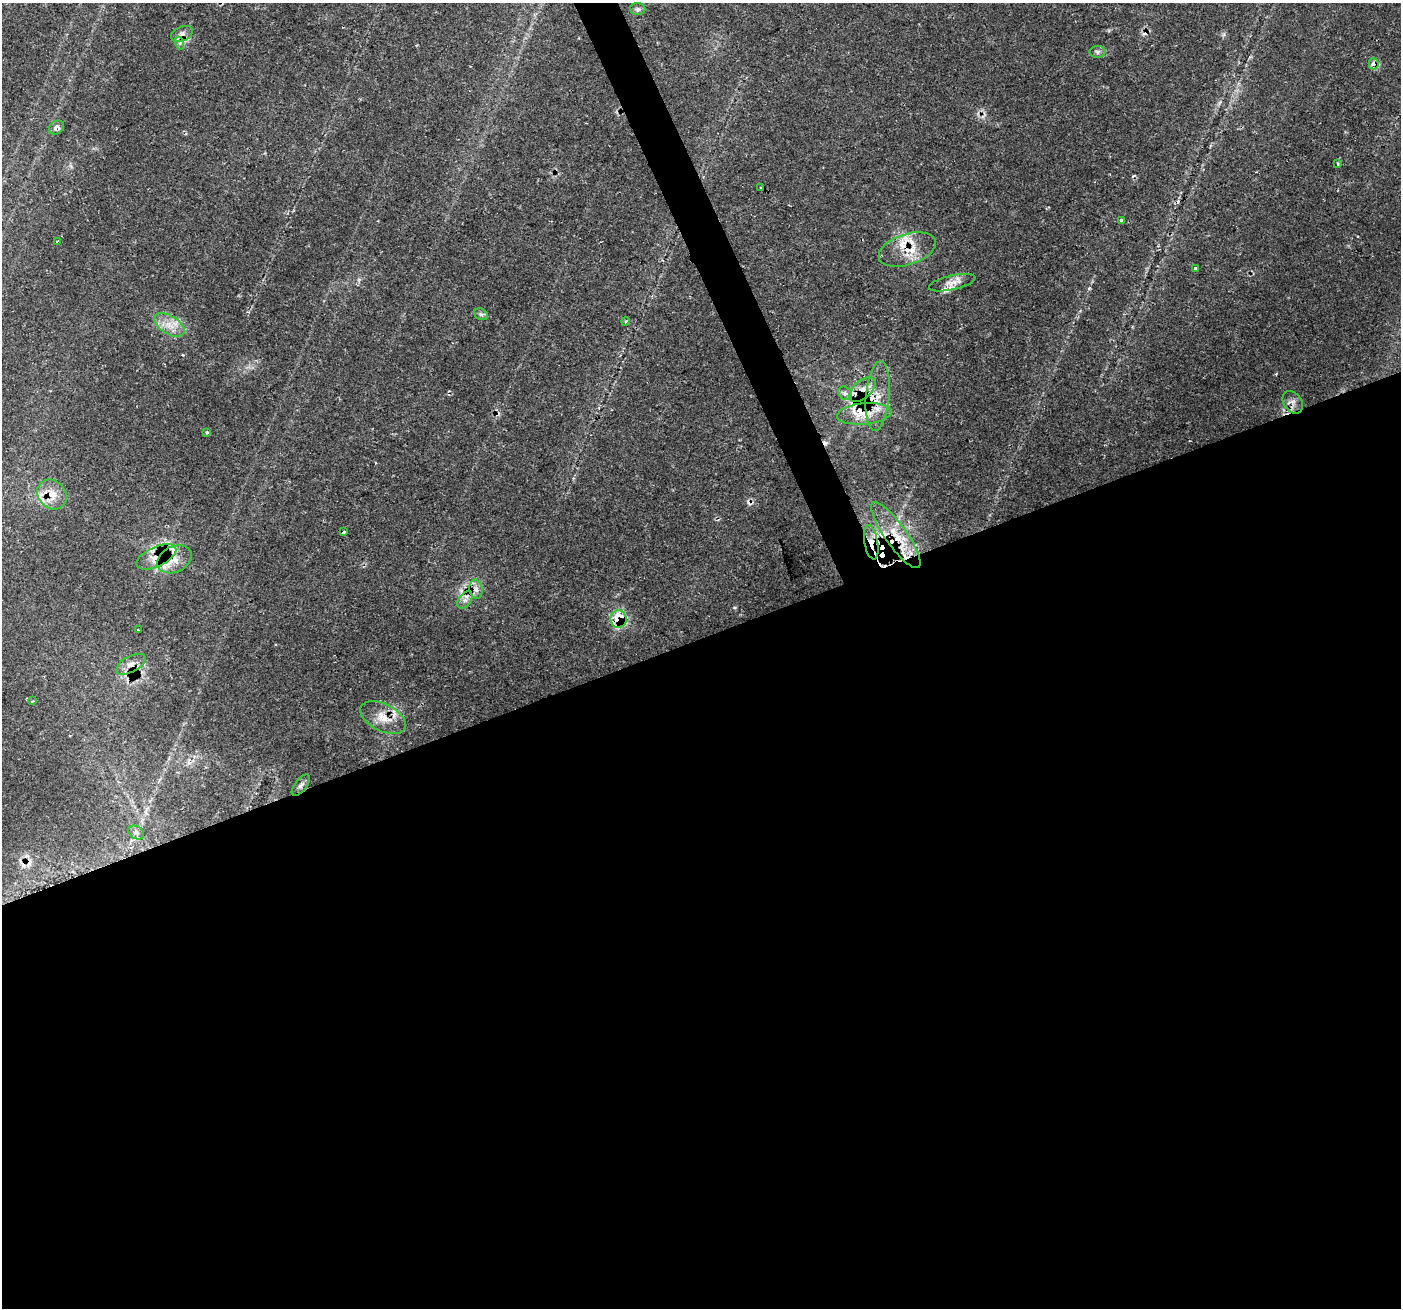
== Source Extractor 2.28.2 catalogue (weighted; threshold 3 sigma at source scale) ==
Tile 15 of 4 x 4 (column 3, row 4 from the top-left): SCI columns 2798-4196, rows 142-1447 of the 5594 x 5449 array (HDU 1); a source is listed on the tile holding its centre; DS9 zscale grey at full resolution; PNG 1403 x 1310 px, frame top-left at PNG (2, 3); each listed source drawn as its Kron ellipse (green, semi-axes under 4 px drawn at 4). Shown black and unused: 53% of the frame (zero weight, under 2 of 3 exposures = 1% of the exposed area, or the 3 px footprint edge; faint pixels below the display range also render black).
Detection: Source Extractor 2.28.2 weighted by HDU 2 'WHT'; one run over the whole footprint, this tile lists its part. Background 0.0408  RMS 0.0038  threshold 0.017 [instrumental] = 3 sigma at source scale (4.5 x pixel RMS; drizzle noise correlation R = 1.50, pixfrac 1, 0.0396/0.0396 arcsec/px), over >= 5 px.
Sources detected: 57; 9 cosmic-ray / hot-pixel residue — neither listed nor drawn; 11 inside a brighter listed object's ellipse — not listed separately; the other 37 listed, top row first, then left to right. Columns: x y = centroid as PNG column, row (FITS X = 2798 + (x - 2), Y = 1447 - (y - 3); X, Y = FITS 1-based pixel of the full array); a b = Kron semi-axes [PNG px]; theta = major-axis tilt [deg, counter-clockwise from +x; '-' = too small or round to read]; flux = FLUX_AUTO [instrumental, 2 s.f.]
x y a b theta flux
638 9 7 6 - 0.88
182 34 11 7 23 2
180 43 7 4 -72 0.82
1097 52 8 6 -1 0.98
1374 64 5 5 - 2.6
56 128 8 6 35 1.9
1338 163 3 3 - 0.5
760 188 3 2 - 0.66
1121 220 4 3 - 1
57 241 4 3 - 1
907 250 30 15 18 10
1195 268 3 3 - 0.49
952 283 24 7 13 3.5
481 314 7 5 -30 0.85
626 321 4 3 - 0.45
169 325 17 9 -32 4.7
862 390 16 9 41 3.6
845 393 7 6 - 1.3
878 396 35 11 85 8.2
1293 402 12 9 -55 2.2
864 414 27 10 5 7.4
207 432 4 4 - 0.43
52 494 16 13 -47 5.7
343 532 3 3 - 1.6
896 535 40 11 -55 13
871 542 17 6 -79 5.2
156 557 21 10 24 4.8
175 559 18 13 26 4.8
476 589 9 6 -80 1.7
465 600 10 6 54 1.7
618 619 9 8 - 16
138 630 3 2 - 0.33
131 664 16 8 29 2.9
33 701 3 2 - 0.35
383 718 24 13 -27 6.5
301 785 13 6 53 1.5
136 833 8 6 -34 1.4
Overlapping masked pixels (flux is a lower limit): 12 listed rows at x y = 1374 64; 907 250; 862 390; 878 396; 864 414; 52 494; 896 535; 871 542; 156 557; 175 559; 618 619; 383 718
Unlisted compact peaks at least as high as the median listed source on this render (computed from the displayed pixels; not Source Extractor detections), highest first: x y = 734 607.